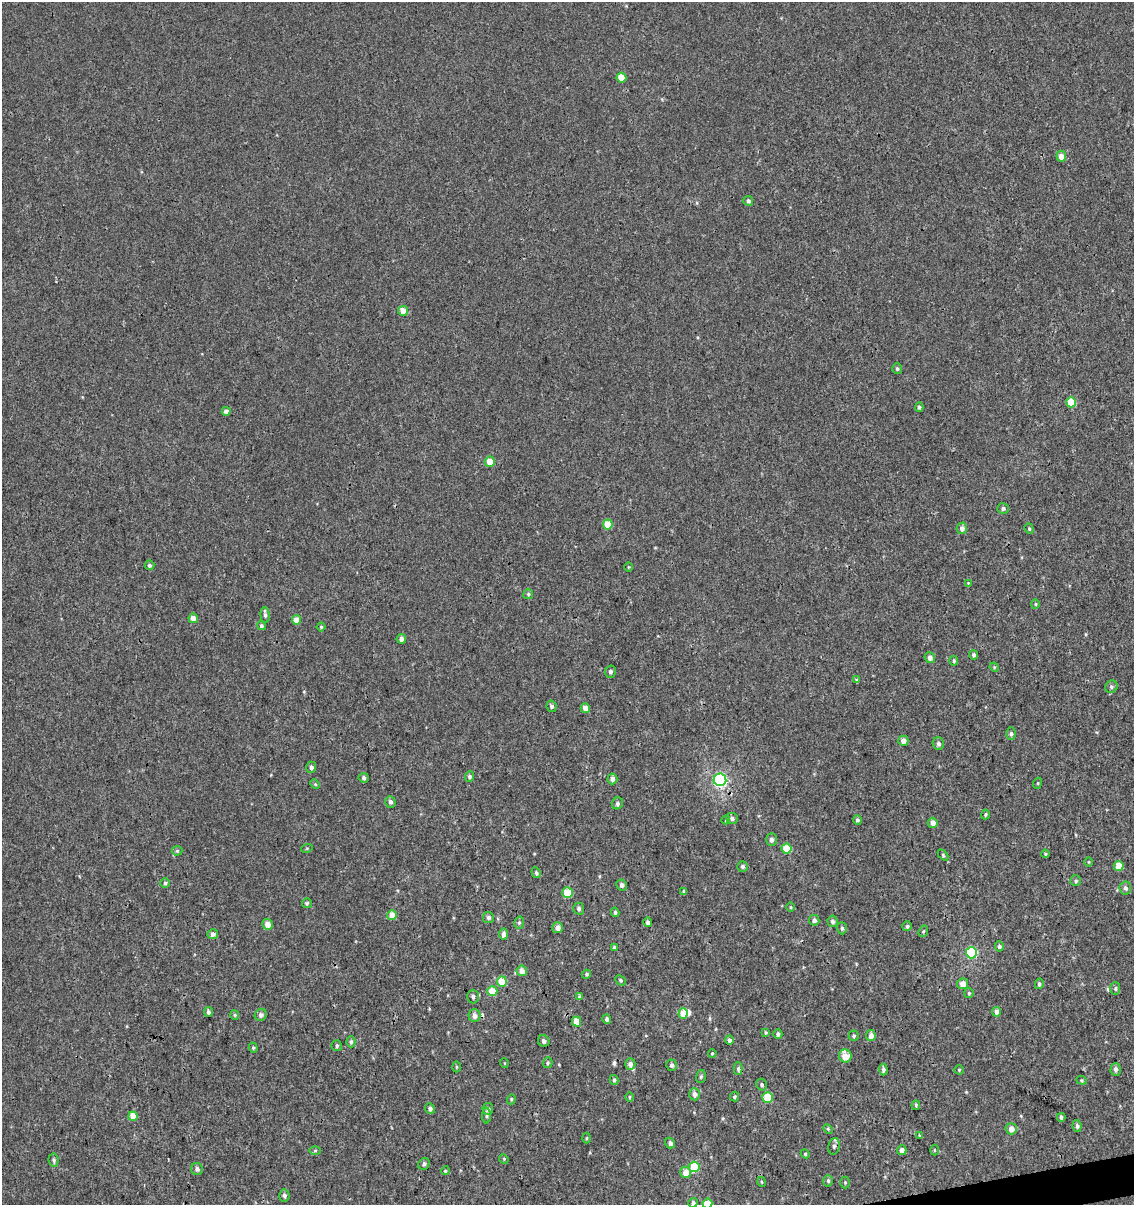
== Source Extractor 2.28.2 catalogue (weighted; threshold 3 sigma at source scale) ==
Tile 6 of 4 x 4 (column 2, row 2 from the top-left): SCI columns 1212-2343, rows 2456-3658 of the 4644 x 4910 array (HDU 1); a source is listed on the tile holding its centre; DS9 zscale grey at full resolution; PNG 1136 x 1207 px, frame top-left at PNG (2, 2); each listed source drawn as its Kron ellipse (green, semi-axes under 4 px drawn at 4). Shown black and unused: <1% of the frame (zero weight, under 3 of 4 exposures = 4% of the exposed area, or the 3 px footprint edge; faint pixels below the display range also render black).
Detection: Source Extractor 2.28.2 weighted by HDU 2 'WHT'; one run over the whole footprint, this tile lists its part. Background 5.43e-06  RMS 0.0026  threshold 0.0117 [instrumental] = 3 sigma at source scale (4.5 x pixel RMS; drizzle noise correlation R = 1.50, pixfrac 1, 0.0396/0.0396 arcsec/px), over >= 5 px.
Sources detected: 168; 1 inside a brighter object's white glare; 2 cosmic-ray / hot-pixel residue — neither listed nor drawn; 1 inside a brighter listed object's ellipse — not listed separately; the other 164 listed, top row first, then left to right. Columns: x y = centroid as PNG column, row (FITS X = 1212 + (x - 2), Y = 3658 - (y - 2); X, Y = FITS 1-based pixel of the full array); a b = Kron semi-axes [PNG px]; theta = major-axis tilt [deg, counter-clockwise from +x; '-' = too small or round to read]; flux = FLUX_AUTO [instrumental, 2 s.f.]
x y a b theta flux
621 78 5 5 - 4.3
1061 156 5 4 - 2
748 201 5 4 - 0.74
403 311 5 5 - 3.2
897 369 5 5 - 0.49
1071 402 5 5 - 7.3
919 407 5 4 - 0.52
226 411 4 4 - 1.3
490 462 5 5 - 3.7
1003 508 6 5 - 0.67
608 524 5 5 - 5.3
962 528 6 5 - 0.98
1029 529 5 4 - 0.39
149 565 5 4 - 0.49
628 567 4 3 - 0.19
968 583 4 3 - 0.22
528 594 5 5 - 0.42
1035 604 5 4 - 0.32
265 615 8 4 -85 0.66
193 618 5 4 - 1.8
296 620 5 4 - 2.7
261 626 4 4 - 0.49
321 627 4 4 - 0.33
401 639 5 4 - 1.3
974 655 5 4 - 0.63
930 658 5 5 - 1.1
954 661 5 4 - 0.45
994 667 5 4 - 0.26
610 672 6 5 - 0.58
857 680 4 3 - 0.55
1111 687 6 6 - 0.56
551 706 6 5 - 0.83
585 708 5 4 - 1.7
1011 734 6 5 - 0.5
903 741 5 5 - 1.4
938 744 6 5 - 0.7
311 767 5 5 - 0.77
470 777 5 4 - 0.67
364 778 5 5 - 0.57
612 779 5 5 - 1
720 780 6 6 - 45
1038 783 5 3 - 0.25
315 784 5 4 - 0.27
390 802 6 5 - 0.8
617 803 6 5 - 0.58
985 814 5 4 - 0.35
732 818 6 5 - 0.68
726 820 4 4 - 0.27
857 820 5 4 - 0.54
933 823 5 5 - 1.4
771 839 6 5 - 0.78
307 848 6 3 18 0.25
786 849 5 5 - 6.8
177 851 5 5 - 0.36
1045 854 4 3 - 0.3
943 855 6 4 -47 0.34
1089 862 4 3 - 0.2
742 866 5 5 - 0.66
1119 866 5 5 - 3.9
536 873 5 4 - 0.49
1075 881 5 5 - 0.51
165 883 4 4 - 0.45
622 885 6 5 - 0.9
1125 888 6 6 - 0.79
684 891 4 3 - 0.44
567 893 5 5 - 7.8
307 903 5 5 - 0.37
790 907 5 3 - 0.26
579 909 6 5 - 0.69
615 912 4 3 - 0.44
392 915 5 5 - 2.8
488 918 5 5 - 0.72
814 920 5 5 - 0.82
833 921 6 5 - 0.68
648 922 5 4 - 0.65
519 923 6 5 - 0.53
267 924 5 5 - 2
907 926 5 5 - 0.44
558 928 5 5 - 1.3
842 928 6 5 - 0.56
923 931 6 4 68 0.33
213 934 5 5 - 0.86
503 934 5 4 - 1.3
999 946 5 4 - 0.62
615 947 4 4 - 0.55
971 953 6 5 - 23
522 971 5 5 - 1.5
587 974 4 4 - 0.42
621 980 6 4 -42 0.37
502 981 5 5 - 6.3
962 984 5 5 - 2.6
1039 984 5 4 - 0.55
1115 988 6 5 - 0.52
492 991 5 5 - 5.2
969 993 5 5 - 0.38
473 997 7 6 - 0.67
580 997 3 3 - 1.2
208 1012 5 4 - 0.71
997 1012 5 4 - 1.4
683 1013 5 4 - 4
235 1015 5 4 - 0.3
261 1015 6 5 - 0.85
474 1016 6 6 - 1.4
607 1019 5 4 - 0.7
576 1022 5 4 - 3.2
766 1032 4 3 - 0.35
778 1034 5 4 - 0.59
854 1036 5 5 - 0.43
871 1036 5 5 - 1.4
729 1040 4 4 - 0.82
544 1041 6 5 - 0.9
351 1042 5 4 - 0.48
337 1046 5 5 - 0.48
253 1048 5 4 - 0.34
712 1053 4 3 - 0.29
845 1056 6 6 - 4.5
504 1063 5 3 - 0.2
548 1063 5 4 - 0.42
630 1064 6 5 - 0.91
672 1065 6 5 - 0.63
456 1067 5 3 - 0.28
738 1069 6 4 89 0.57
1116 1069 6 5 - 0.9
883 1070 6 4 -85 0.71
959 1070 5 4 - 0.3
701 1076 6 5 - 0.46
614 1080 5 4 - 0.43
1082 1080 5 4 - 0.34
762 1085 6 5 - 0.49
695 1094 6 5 - 1.2
629 1097 5 3 - 0.25
735 1097 5 4 - 0.39
768 1097 5 5 - 7.5
511 1099 5 4 - 0.31
916 1105 5 3 - 0.38
430 1108 5 4 - 0.73
488 1109 6 5 - 0.86
133 1116 5 4 - 4
487 1116 8 4 90 0.47
1061 1117 4 3 - 0.6
1077 1126 6 4 -80 0.58
828 1129 5 3 - 0.31
1011 1129 6 5 - 1.8
919 1136 4 4 - 0.38
586 1138 5 3 - 0.28
670 1143 5 5 - 0.77
834 1146 8 6 80 0.72
902 1150 5 5 - 1.3
934 1150 5 3 - 0.23
315 1151 6 4 1 0.35
805 1154 4 4 - 0.3
504 1159 5 4 - 0.27
54 1160 6 5 - 0.5
424 1164 6 5 - 0.65
694 1167 5 5 - 9.8
197 1169 6 6 - 0.92
445 1171 4 3 - 0.25
686 1172 5 5 - 2.8
828 1181 6 5 - 0.46
762 1182 5 3 - 0.23
845 1182 6 5 - 0.35
284 1195 6 5 - 0.66
693 1203 5 4 - 0.7
707 1204 5 5 - 5.6
Isophote crosses this tile's border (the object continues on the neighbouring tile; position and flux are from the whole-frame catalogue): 2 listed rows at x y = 693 1203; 707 1204